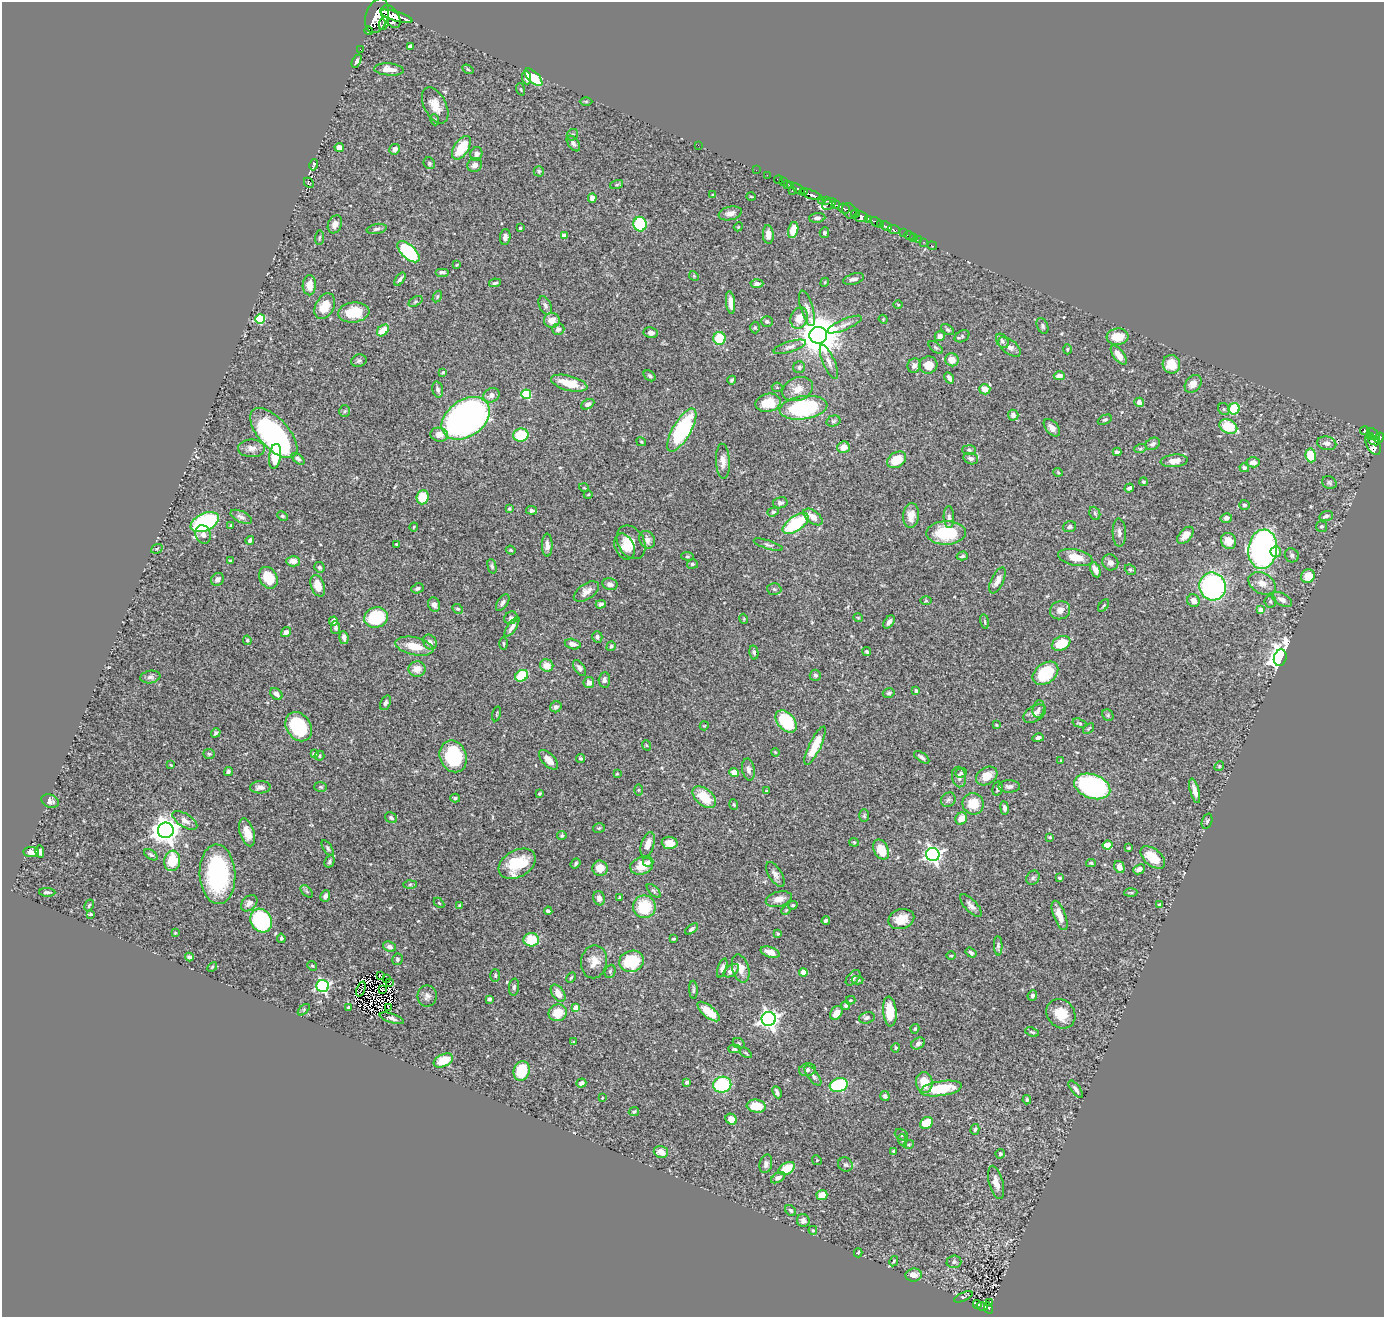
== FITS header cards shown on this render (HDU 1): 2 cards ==
NAXIS1  =                 1382
NAXIS2  =                 1315

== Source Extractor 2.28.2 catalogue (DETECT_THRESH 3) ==
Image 1382 x 1315 px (HDU 1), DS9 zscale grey, 1 PNG px = 1 image px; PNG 1386 x 1319 px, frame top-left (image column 1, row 1315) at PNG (2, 2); each listed source drawn as its Kron ellipse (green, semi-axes under 4 px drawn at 4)
Background 0.759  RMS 0.021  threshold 0.0635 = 3 sigma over >= 5 px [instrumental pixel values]
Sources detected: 519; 4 with non-positive FLUX_AUTO (blend fragments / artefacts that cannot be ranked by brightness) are neither listed nor drawn; of the other 515, the 500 brightest by FLUX_AUTO listed and drawn (15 fainter detections omitted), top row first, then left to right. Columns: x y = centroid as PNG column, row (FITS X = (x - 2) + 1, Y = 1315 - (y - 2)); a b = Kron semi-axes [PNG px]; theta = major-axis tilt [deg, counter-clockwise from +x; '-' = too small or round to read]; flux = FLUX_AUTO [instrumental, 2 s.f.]
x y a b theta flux
377 16 18 11 72 4300
391 16 13 7 -53 2900
396 16 17 4 -17 2200
384 23 7 4 65 380
369 31 4 3 - 31
410 47 4 4 - 7.8
360 49 2 2 - 8.1
357 61 7 4 62 3.3
389 69 15 6 -4 15
468 69 6 4 -32 1.7
533 77 11 5 -44 55
527 78 7 4 -85 7.8
521 89 6 4 -71 1.6
586 101 6 4 0 1.9
435 105 19 11 -63 19
435 120 6 3 -72 1.9
572 135 6 5 - 2.3
573 143 9 5 -53 3.6
698 145 2 2 - 30
339 147 5 4 - 8.5
461 148 13 7 57 48
395 149 5 5 - 7
476 154 7 6 - 5.9
429 163 6 5 - 2.2
314 165 6 2 78 1.8
475 165 7 6 - 7.3
756 170 2 2 - 6.6
539 171 5 5 - 2
767 175 2 2 - 11
779 180 4 2 - 19
784 182 2 2 - 6.6
309 183 5 2 - 1.1
788 184 4 2 - 29
617 185 7 3 19 1.5
790 186 3 3 - 25
798 189 7 4 -37 280
792 190 3 2 - 61
804 192 3 2 - 110
811 194 12 3 -18 750
713 195 4 4 - 1.3
751 196 5 3 - 1.2
592 198 5 4 - 8.3
822 201 3 2 - 95
826 201 3 3 - 73
829 204 7 5 34 130
836 205 4 3 - 130
844 209 6 5 - 200
849 211 9 6 -53 270
730 213 12 6 13 7.7
856 214 4 3 - 160
861 217 7 5 -4 900
817 218 8 4 5 4.1
868 219 4 3 - 470
876 222 7 3 -29 310
335 224 9 6 68 8.5
640 224 7 6 - 97
880 224 3 3 - 100
886 226 6 3 -26 390
738 227 4 3 - 1.3
520 228 3 3 - 1.9
377 229 10 5 11 3.7
894 229 6 3 -22 77
793 230 8 5 77 21
824 233 5 4 - 3.2
903 233 2 2 - 5.1
768 234 9 5 -86 9.4
564 236 4 4 - 13
909 236 5 3 - 27
505 237 8 5 86 5.3
319 238 7 3 84 1.8
914 238 2 2 - 8.2
919 240 3 2 - 1.2
924 242 2 2 - 4
932 246 5 2 - 15
408 252 13 7 -43 110
457 265 3 2 - 1.2
442 272 7 3 0 3
694 276 5 4 - 1.5
400 279 7 3 54 3
854 279 11 5 16 5.8
825 282 5 3 - 1.5
495 283 6 3 11 2.7
757 284 6 4 3 5.5
309 285 10 6 89 13
437 297 6 3 60 1.7
416 301 8 4 31 2.6
731 302 11 4 -83 13
898 304 4 3 - 1.2
545 305 10 6 -63 4.5
325 306 14 9 62 26
807 308 18 6 -73 8.4
354 312 16 10 6 41
799 318 11 8 66 20
260 319 5 5 - 74
883 319 5 4 - 1.4
552 320 8 7 - 15
767 321 6 5 - 2.8
844 325 19 5 23 8
1043 326 8 5 -66 3.2
755 328 6 5 - 2.1
558 329 6 5 - 5.5
383 330 7 5 45 20
947 330 7 4 -35 2.4
651 333 7 5 -10 7.1
818 335 9 8 - 4700
940 336 5 4 - 7.5
962 336 8 5 29 2.8
1117 337 11 8 5 27
720 338 6 6 - 49
1002 341 8 5 -55 3.8
790 347 17 5 17 6.3
936 347 8 4 -40 2.8
1010 347 13 7 -37 9.2
1067 349 5 3 - 1.4
1119 355 11 5 -53 14
952 360 7 6 - 15
359 361 8 6 16 3.2
829 362 18 6 -67 7.9
1171 364 9 8 - 25
928 365 9 8 - 18
914 366 7 6 - 6
799 367 6 6 - 2.3
443 372 3 3 - 2.2
650 376 7 4 -40 2.7
1059 376 5 4 - 8.7
949 378 6 3 -59 4.8
732 380 4 3 - 2.5
569 383 19 7 -14 35
1193 384 10 7 50 12
777 387 5 5 - 1.9
798 389 16 11 22 18
985 389 5 5 - 17
438 390 8 5 -74 4.4
526 394 5 5 - 69
491 395 8 7 - 7.8
1139 402 5 4 - 9.6
768 403 12 9 12 30
588 404 7 4 27 4.6
803 408 24 11 8 160
1224 409 6 5 - 2.6
1234 409 5 5 - 60
345 411 6 5 - 2.6
1013 415 5 5 - 6.2
466 418 26 18 35 660
1105 420 7 4 25 2.5
833 421 7 5 16 2.8
1228 427 9 6 -27 46
1052 428 10 6 -48 7.5
682 430 24 9 60 160
1365 430 4 3 - 160
274 433 31 15 -48 280
1373 434 8 3 -41 110
439 435 9 7 -10 12
521 435 7 6 - 55
1370 436 3 2 - 31
1379 438 5 4 - 360
1374 440 6 4 -23 260
641 442 5 3 - 1.4
1327 443 10 6 -11 6.6
1153 444 7 6 - 4.4
1373 445 11 6 -60 400
843 447 6 5 - 13
251 448 13 9 -1 9.4
1140 449 6 4 19 1.9
969 450 7 5 -3 2.6
1117 452 4 4 - 4.5
1311 455 7 5 -83 37
275 456 12 6 82 41
298 459 8 4 -39 2.9
971 459 7 5 -16 6.1
897 460 10 7 33 31
723 461 17 7 -87 10
1174 461 13 6 5 14
1253 462 7 5 3 8.2
1244 468 5 4 - 4
1058 472 5 4 - 1.7
1143 482 4 4 - 1.7
1329 483 7 6 - 2.9
584 488 5 3 - 1.2
1129 488 5 4 - 3.7
588 495 4 3 - 1.2
423 497 7 6 - 31
780 503 7 5 12 5.2
1244 505 5 5 - 3.1
509 509 4 3 - 1.9
531 510 5 4 - 4.1
773 512 6 4 18 2.7
1095 513 7 5 -68 2.7
911 515 12 8 84 14
282 516 5 4 - 2.1
1326 516 7 5 17 4.4
241 517 11 5 -24 5.3
813 517 11 6 -39 14
949 517 11 5 -89 4.3
1226 518 6 5 - 6.6
205 522 15 8 25 150
796 524 15 7 34 100
231 526 3 2 - 1.5
1321 526 5 5 - 2.4
414 527 4 3 - 1.2
1070 527 7 5 18 3.2
946 533 20 11 1 71
1119 533 14 6 -88 6.3
203 535 9 7 -74 7
1185 535 10 6 48 12
250 540 4 4 - 5.3
647 540 9 7 -62 8.1
1229 541 8 7 - 13
631 542 18 13 -59 19
396 544 3 2 - 1.4
547 545 11 5 -89 8.2
768 545 15 4 -18 3.5
624 547 13 9 -66 14
157 549 6 4 20 1.9
1263 549 20 14 82 490
511 550 5 4 - 2
1276 552 5 5 - 14
1292 555 7 6 - 3.7
687 556 6 4 -5 2
962 556 5 4 - 2.9
1075 557 17 8 -11 21
230 561 4 3 - 1.7
293 561 7 5 -2 12
1110 562 8 7 - 6.3
692 564 5 5 - 3.1
492 566 7 4 -75 2.7
320 567 5 5 - 3.1
1095 570 8 4 -66 9.3
1130 570 6 5 - 2.3
1308 576 7 6 - 23
268 578 11 8 -61 36
217 579 7 6 - 6.5
997 580 14 6 64 9.1
1262 583 14 10 -29 14
610 584 7 5 -13 7.4
318 586 11 6 -71 21
1213 586 14 13 - 260
417 588 6 4 21 3.4
774 589 7 6 - 3
586 591 14 7 34 9.1
1282 599 11 6 -29 7.6
926 601 6 4 -1 1.3
1193 601 6 6 - 8.5
1270 601 6 6 - 3.2
503 602 9 5 57 4.1
601 604 5 4 - 5.2
434 605 7 6 - 5.6
1104 606 7 3 51 1.7
458 609 6 4 -28 2.2
1060 610 10 9 - 8.9
1261 610 4 4 - 16
376 618 12 10 17 86
511 618 7 6 - 4.3
858 618 4 4 - 1.4
744 619 5 3 - 1.2
333 621 4 4 - 7.1
985 621 7 3 -80 1.8
889 622 7 4 53 5.1
512 627 12 4 56 5.8
335 628 6 4 -89 3.4
286 632 5 4 - 5
597 637 6 5 - 3.5
344 638 6 4 -83 5.5
247 640 5 3 - 2.1
430 642 8 6 -59 5.3
504 643 6 3 -89 1.8
1061 643 10 6 24 43
573 644 8 5 -14 6.9
414 646 19 9 -12 26
611 646 5 4 - 2.3
754 652 7 4 -78 3.3
867 652 4 4 - 2.3
1280 658 8 6 73 930
547 665 6 6 - 15
579 668 9 5 -56 4.7
417 669 8 7 - 12
1045 673 14 10 37 64
815 675 6 5 - 2.7
522 676 7 5 31 47
150 677 10 6 9 4.4
604 680 7 5 86 4.6
589 682 5 5 - 8.5
916 691 3 3 - 2.2
889 693 6 4 15 2.5
276 694 7 5 -41 6.2
385 703 8 5 67 3.6
556 707 6 5 - 4.8
1039 709 9 6 80 3.4
497 714 7 3 77 1.4
1035 714 12 7 31 6.8
1108 715 6 5 - 2.3
786 721 13 8 -48 85
1079 723 7 4 -17 2.1
996 725 3 2 - 1.3
704 726 5 3 - 1.3
299 727 15 12 -57 100
1089 729 6 3 40 1.5
216 733 5 4 - 3
1038 738 5 4 - 5.1
646 745 5 3 - 1.4
815 746 21 6 64 35
775 752 4 3 - 1.2
209 754 6 5 - 2.1
314 754 4 3 - 1.8
320 756 5 5 - 2.3
453 756 16 13 -68 110
922 757 9 4 -35 4
580 758 4 4 - 2.1
549 760 12 6 -48 12
1061 760 3 3 - 1.5
171 765 4 3 - 1.2
1219 766 5 4 - 1.7
748 769 11 6 -80 5.7
228 772 5 3 - 4.1
734 773 4 4 - 12
961 773 5 4 - 1.6
617 774 3 2 - 1.3
987 776 11 8 32 18
959 777 10 7 -79 5.7
1009 786 11 6 1 5.3
1092 786 18 12 -19 270
260 787 10 6 2 8.2
321 787 6 5 - 2.3
998 788 7 5 76 3.9
638 790 6 4 89 1.6
766 791 3 2 - 1.2
1195 791 13 4 -74 9.9
539 793 3 3 - 1.6
704 797 14 8 -40 38
455 798 5 4 - 2.2
948 800 8 6 43 3.7
50 801 9 6 -21 5.5
734 804 5 3 - 1.5
973 804 11 10 - 25
1005 808 7 4 -81 4.1
864 816 6 5 - 2.3
391 818 6 5 - 2.9
961 818 6 5 - 13
185 820 14 6 -33 9.8
1207 821 8 5 71 2.6
599 828 6 4 15 2
166 830 8 7 - 1700
247 832 14 7 -73 20
562 835 4 4 - 2.5
1050 837 4 3 - 2
854 842 4 4 - 1.6
670 843 8 6 -4 12
648 844 13 6 73 13
1108 845 5 4 - 35
328 848 9 4 -57 2.6
1128 848 4 3 - 1.2
881 850 10 7 -63 32
31 852 8 5 -6 10
40 852 6 4 -82 3.7
151 855 8 4 -33 2.8
933 855 6 6 - 500
1153 857 14 8 -40 36
172 861 10 8 83 37
329 861 6 4 61 2.7
648 862 5 5 - 3.6
576 863 5 4 - 2.6
1091 863 5 4 - 2
517 864 20 13 30 59
642 866 11 8 14 20
1119 867 6 5 - 8.9
600 868 8 7 - 16
1139 869 6 4 25 7.6
218 874 30 18 -87 160
775 874 14 6 -58 6.9
1033 878 7 6 - 3.6
1060 878 4 3 - 2.3
410 884 7 4 2 2.2
307 891 7 4 -46 2.4
654 891 9 4 -45 2.6
47 892 8 4 -2 3.3
1131 893 6 2 3 1.9
325 896 6 4 64 4.8
620 897 4 3 - 2.3
599 898 7 6 - 6.3
779 899 13 7 14 12
249 903 9 6 45 7.4
439 903 6 4 -45 1.5
89 905 6 4 62 2
459 905 3 3 - 1.3
793 905 5 3 - 1.9
1160 905 4 3 - 4.4
971 906 14 6 -47 7.3
644 907 11 11 - 53
786 910 5 3 - 1.3
548 911 4 3 - 4
90 914 4 2 - 1.7
1060 915 15 6 -69 15
901 919 13 10 15 19
826 920 4 3 - 2.8
261 921 12 10 -60 160
692 929 7 4 36 3.6
175 933 3 3 - 1.1
778 934 4 3 - 1.7
281 938 5 4 - 2.1
674 939 4 3 - 1.6
531 940 8 6 4 38
998 946 10 4 -88 3.8
389 947 6 5 - 5.4
770 952 10 5 -17 13
971 953 6 4 -34 3.5
951 956 4 3 - 1.4
189 957 4 3 - 3.2
397 959 6 5 - 2.7
631 961 12 10 17 64
594 962 16 13 80 17
312 966 5 4 - 1.9
212 967 6 3 46 1.7
722 968 10 4 70 4.9
741 969 14 8 -74 14
610 971 7 5 67 2.7
731 971 9 5 36 7.6
803 972 4 4 - 15
380 975 3 2 - 1.1
495 975 6 5 - 2.1
571 978 6 3 62 1.9
853 978 9 5 49 4.1
387 979 3 2 - 1.4
857 980 6 4 3 3.1
389 982 3 2 - 2.2
323 986 6 6 - 240
514 987 8 5 83 3.3
361 989 8 3 69 1.2
382 989 3 2 - 1.6
693 990 9 3 -87 2.3
558 993 10 6 -57 14
1032 995 5 4 - 3.3
427 996 10 9 - 7.1
489 999 4 3 - 5.6
850 1000 5 3 - 1.5
846 1006 4 4 - 3
388 1007 3 2 - 2.3
576 1007 4 4 - 22
349 1008 4 4 - 3.7
304 1010 7 4 44 2.2
890 1011 15 6 -85 35
708 1012 13 5 -39 21
558 1013 9 8 - 27
836 1013 7 5 53 13
1061 1014 15 13 -47 29
392 1018 12 4 -17 4.7
867 1018 8 5 15 4.3
769 1019 7 7 - 650
915 1029 5 4 - 2.5
1032 1032 7 3 -18 2.1
574 1042 4 4 - 1.6
739 1043 6 4 -30 2
918 1043 7 5 31 6.6
896 1048 4 4 - 2
734 1049 6 4 -3 2.3
746 1053 7 3 -36 1.8
443 1061 10 6 25 31
807 1070 8 6 15 4.7
522 1071 10 8 74 57
813 1076 12 5 -53 5.2
687 1082 4 3 - 3
581 1083 5 4 - 5.5
924 1083 10 8 -80 24
722 1085 9 8 - 100
839 1085 9 6 17 120
941 1088 21 7 9 60
1076 1089 10 4 -54 5.5
777 1092 6 3 -65 3.6
885 1096 5 4 - 3.9
602 1098 3 2 - 1.3
1027 1100 4 3 - 2.1
756 1106 9 6 -7 34
634 1112 5 4 - 2.5
731 1119 6 5 - 9.1
926 1123 6 5 - 31
975 1129 5 4 - 2.4
901 1135 7 5 -31 3.4
902 1140 6 4 -71 2.2
909 1144 5 3 - 1.6
894 1151 4 3 - 3.2
661 1152 7 5 -17 11
1000 1154 5 4 - 2.7
817 1160 5 4 - 1.6
766 1164 9 6 75 5.1
845 1165 7 6 - 3.7
787 1168 9 5 29 32
778 1178 8 4 31 4.8
996 1182 17 7 -75 12
822 1195 5 5 - 17
791 1210 6 4 -46 3.2
803 1221 6 6 - 5.4
813 1230 4 4 - 2.2
858 1253 4 3 - 1.8
894 1261 5 3 - 1.5
954 1262 7 6 - 3.3
914 1275 8 6 7 10
963 1297 10 4 24 2.5
990 1303 3 2 - 9.1
977 1304 4 3 - 28
982 1306 6 3 -18 53
988 1308 6 3 -63 86
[15 fainter detections neither listed nor drawn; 4 non-positive-flux detections neither listed nor drawn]